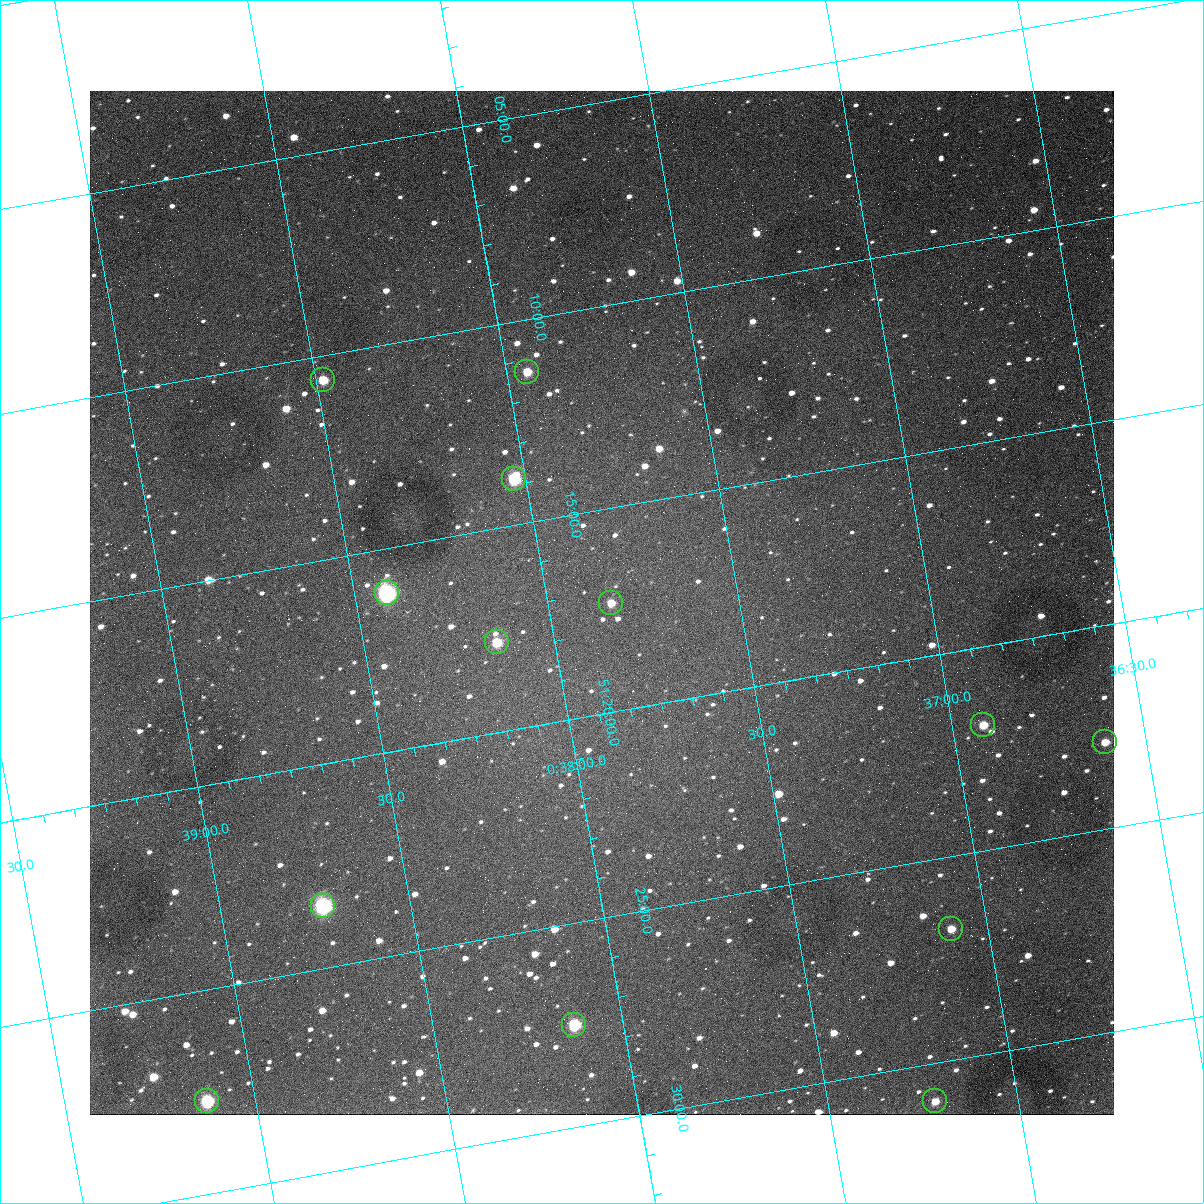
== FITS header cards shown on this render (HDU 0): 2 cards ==
NAXIS1  =                 1024
NAXIS2  =                 1024

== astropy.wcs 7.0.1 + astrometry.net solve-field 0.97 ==
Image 1024 x 1024 px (HDU 0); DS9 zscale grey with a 90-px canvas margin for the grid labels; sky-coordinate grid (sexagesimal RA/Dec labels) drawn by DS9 from the SOLVED WCS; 13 Tycho-2 reference stars matched to detected sources circled (green)
Header WCS: none
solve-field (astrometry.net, Tycho-2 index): SOLVED blind (the file carries no WCS)
Solved WCS: RA---TAN-SIP/DEC--TAN-SIP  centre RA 00:37:52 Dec +51:17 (9.46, +51.29 deg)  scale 1.49 arcsec/px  FOV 25.5' x 25.5'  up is -170 deg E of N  parity flipped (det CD > 0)
(file carries no celestial WCS; the grid is the blind solution)
Tycho-2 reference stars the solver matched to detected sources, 13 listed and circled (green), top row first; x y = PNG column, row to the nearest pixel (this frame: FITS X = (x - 90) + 1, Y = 1024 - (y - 91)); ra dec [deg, ICRS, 3 dp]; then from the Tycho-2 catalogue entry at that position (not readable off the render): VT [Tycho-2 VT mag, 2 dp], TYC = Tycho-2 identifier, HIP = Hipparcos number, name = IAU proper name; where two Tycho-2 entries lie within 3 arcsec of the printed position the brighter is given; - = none
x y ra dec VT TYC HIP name
527 372 9.486 +51.188 10.87 3261-2086-1 - -
323 380 9.620 +51.177 10.71 3261-2090-1 - -
514 479 9.507 +51.231 9.24 3261-2068-1 - -
387 593 9.604 +51.268 7.70 3261-1879-1 3018 -
611 603 9.459 +51.289 11.04 3261-1703-1 - -
497 642 9.538 +51.296 10.24 3261-1493-1 - -
983 725 9.229 +51.365 11.03 3261-2198-1 - -
1105 742 9.152 +51.381 11.06 3261-1519-1 - -
323 906 9.683 +51.391 7.88 3261-1837-1 - -
951 929 9.274 +51.446 10.91 3261-1253-1 - -
574 1025 9.532 +51.458 9.03 3261-1423-1 - -
207 1101 9.782 +51.462 9.45 3261-1155-1 - -
935 1101 9.305 +51.516 11.13 3261-2117-1 - -